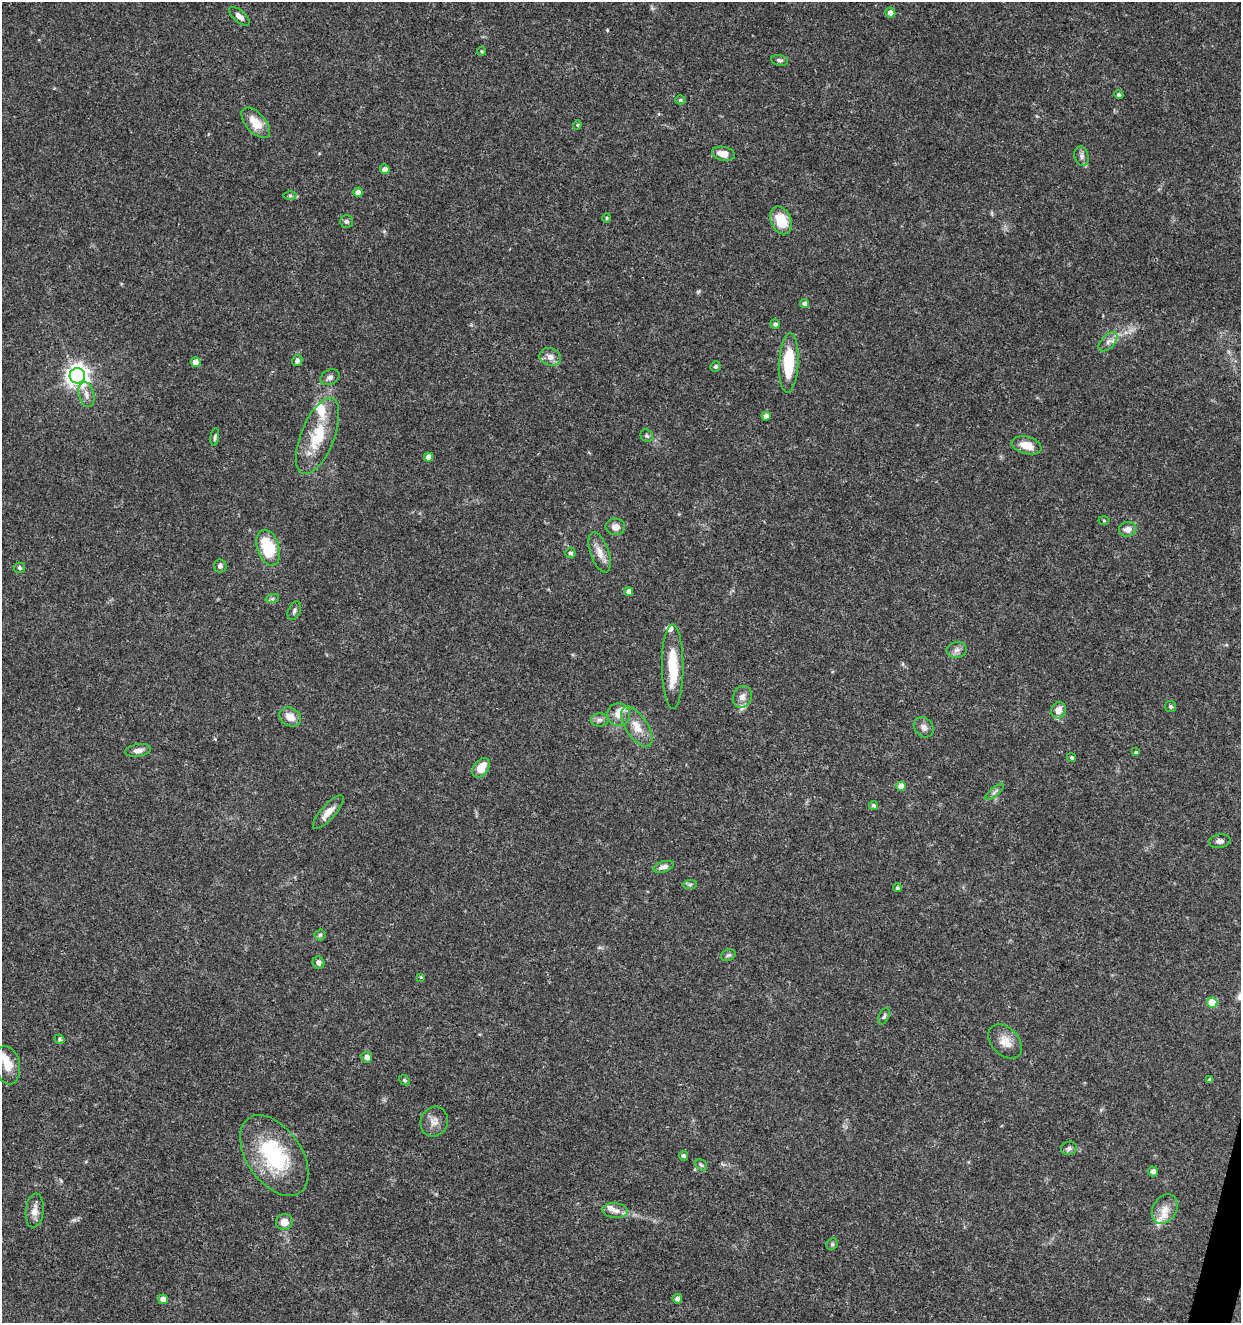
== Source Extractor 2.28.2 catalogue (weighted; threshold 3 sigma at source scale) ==
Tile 6 of 4 x 4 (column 2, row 2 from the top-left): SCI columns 1522-2760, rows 2645-3965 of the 5461 x 5295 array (HDU 1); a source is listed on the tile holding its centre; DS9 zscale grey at full resolution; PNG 1243 x 1325 px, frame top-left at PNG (2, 2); each listed source drawn as its Kron ellipse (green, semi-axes under 4 px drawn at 4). Shown black and unused: <1% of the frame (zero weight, under 3 of 5 exposures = <1% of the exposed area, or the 3 px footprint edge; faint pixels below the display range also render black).
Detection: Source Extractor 2.28.2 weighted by HDU 2 'WHT'; one run over the whole footprint, this tile lists its part. Background 0.0329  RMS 0.0024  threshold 0.011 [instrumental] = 3 sigma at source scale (4.5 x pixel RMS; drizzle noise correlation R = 1.50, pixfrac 1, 0.0396/0.0396 arcsec/px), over >= 5 px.
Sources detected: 99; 1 inside a brighter object's white glare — neither listed nor drawn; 7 inside a brighter listed object's ellipse — not listed separately; the other 91 listed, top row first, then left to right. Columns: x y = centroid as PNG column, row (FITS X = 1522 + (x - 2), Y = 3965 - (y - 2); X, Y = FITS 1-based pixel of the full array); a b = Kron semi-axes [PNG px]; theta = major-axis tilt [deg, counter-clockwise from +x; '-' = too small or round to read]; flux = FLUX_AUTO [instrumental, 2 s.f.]
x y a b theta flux
890 13 5 5 - 1.5
239 16 12 6 -40 1.4
481 51 4 4 - 0.37
780 60 8 5 -11 0.54
1119 95 4 4 - 0.63
680 100 5 4 - 0.42
256 123 18 10 -49 4
577 125 4 4 - 0.3
723 154 11 7 -12 2.5
1082 156 10 7 -76 0.91
385 169 5 4 - 1.7
358 192 4 4 - 1.3
290 195 6 4 -1 0.4
607 218 4 4 - 0.28
781 220 14 10 -65 6.1
346 221 6 6 - 0.57
804 303 4 4 - 0.88
775 324 5 4 - 0.67
1108 342 12 6 45 1.2
550 357 11 9 -18 1.7
297 361 6 5 - 0.68
196 362 5 4 - 2.6
789 363 30 9 87 11
715 366 5 5 - 0.54
77 376 7 7 - 170
330 377 10 7 28 0.89
86 394 13 7 -76 1.5
766 416 4 4 - 1.5
318 436 40 16 68 9.5
647 436 7 5 -46 0.49
215 437 9 4 82 0.48
1027 445 15 8 -14 3.4
428 457 5 4 - 1.5
1104 520 5 3 - 0.23
615 527 9 8 - 1.7
1128 529 9 7 12 1.5
268 548 18 11 -72 12
600 552 21 9 -71 2.5
570 553 5 5 - 0.58
220 566 6 6 - 0.58
19 568 5 5 - 0.49
629 591 4 4 - 1.1
272 599 7 4 18 0.45
294 611 10 6 64 0.68
957 650 10 7 7 1.1
673 666 42 11 -90 9
742 697 11 9 66 1.6
1170 706 5 5 - 0.42
1058 710 8 7 - 2.1
619 715 11 11 - 2.2
290 717 11 9 -30 2.5
600 720 9 6 1 0.83
637 727 23 11 -57 3.8
924 727 11 9 -51 1.3
138 750 13 6 8 1.3
1136 752 4 3 - 0.37
1071 758 5 4 - 0.49
481 768 11 7 53 3.9
901 786 5 4 - 2.6
994 792 12 4 39 0.66
873 805 5 4 - 0.45
328 812 22 7 48 2.4
1220 841 11 6 9 0.95
663 867 10 5 18 1.2
690 884 7 4 2 0.48
897 888 4 4 - 0.5
320 935 5 5 - 0.43
728 955 7 5 20 0.49
319 963 6 5 - 0.96
421 977 4 3 - 0.29
1212 1003 5 5 - 6.8
884 1016 9 5 64 0.51
59 1039 5 4 - 0.43
1005 1042 20 13 -46 3.1
367 1057 5 5 - 1.5
7 1065 19 12 -79 4.1
405 1080 6 4 -40 0.37
1210 1080 4 3 - 0.69
434 1122 15 13 69 2.1
1069 1148 8 6 10 0.71
274 1155 45 27 -55 21
684 1156 5 4 - 0.63
701 1165 6 5 - 0.45
1153 1171 5 5 - 1.3
1165 1209 16 11 59 2.9
35 1211 17 9 83 1.9
615 1211 13 7 -6 1.5
284 1222 8 8 - 2.4
832 1244 6 5 - 0.41
163 1299 5 4 - 1.9
677 1299 5 4 - 0.87